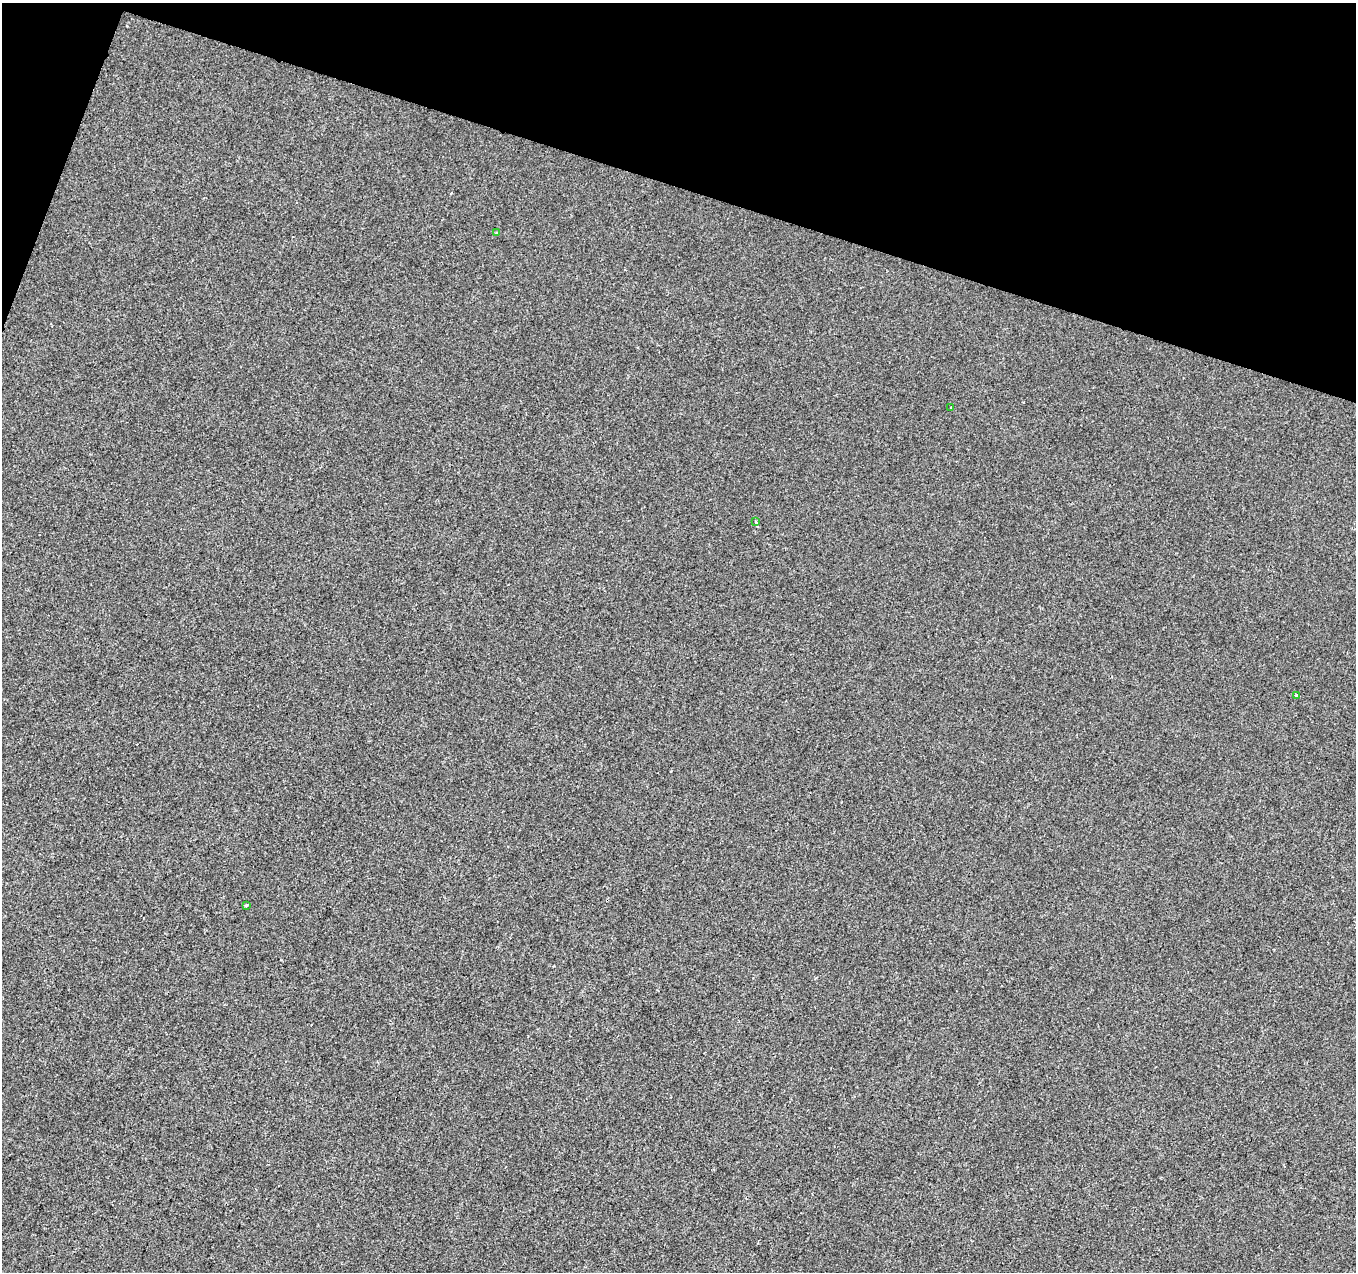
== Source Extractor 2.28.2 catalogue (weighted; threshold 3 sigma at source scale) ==
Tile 2 of 4 x 4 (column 2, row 1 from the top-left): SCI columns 1362-2715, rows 4090-5359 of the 5422 x 5573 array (HDU 1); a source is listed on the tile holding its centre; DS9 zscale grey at full resolution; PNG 1358 x 1274 px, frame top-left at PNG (2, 3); each listed source drawn as its Kron ellipse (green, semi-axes under 4 px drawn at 4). Shown black and unused: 16% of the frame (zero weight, under 2 of 3 exposures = <1% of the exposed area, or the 3 px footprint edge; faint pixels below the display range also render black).
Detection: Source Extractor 2.28.2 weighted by HDU 2 'WHT'; one run over the whole footprint, this tile lists its part. Background -5.66e-04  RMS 0.0041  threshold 0.0187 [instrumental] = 3 sigma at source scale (4.5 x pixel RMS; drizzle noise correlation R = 1.50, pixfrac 1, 0.0396/0.0396 arcsec/px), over >= 5 px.
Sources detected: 6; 1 cosmic-ray / hot-pixel residue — neither listed nor drawn; the other 5 listed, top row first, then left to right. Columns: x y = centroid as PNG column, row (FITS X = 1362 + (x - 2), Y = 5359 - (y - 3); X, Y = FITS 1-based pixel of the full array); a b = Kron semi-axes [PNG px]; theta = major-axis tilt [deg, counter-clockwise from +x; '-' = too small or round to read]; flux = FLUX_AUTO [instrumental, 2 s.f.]
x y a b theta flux
496 233 4 3 - 0.49
951 408 3 2 - 0.41
756 522 3 2 - 0.39
1296 695 3 3 - 1.4
246 905 4 3 - 0.51